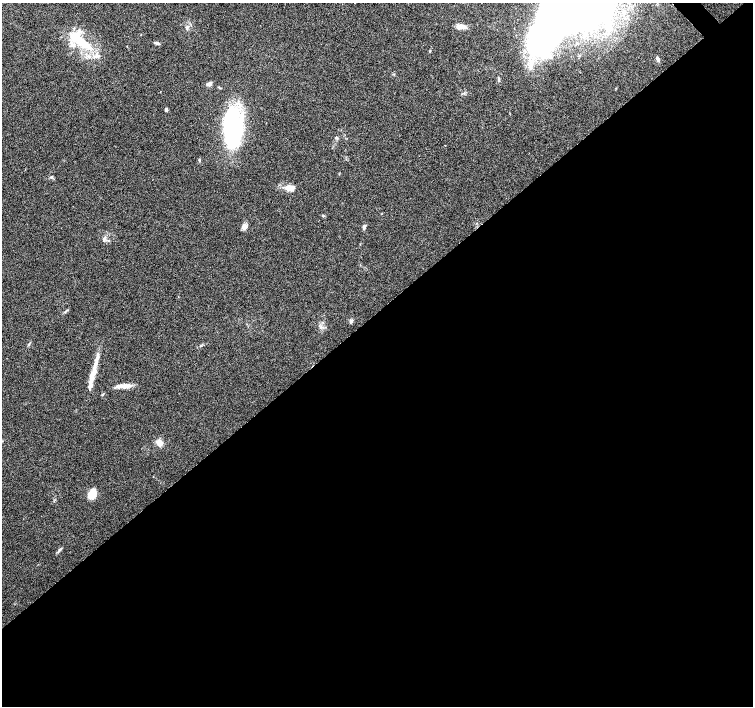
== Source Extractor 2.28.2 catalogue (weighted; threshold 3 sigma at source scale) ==
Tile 15 of 4 x 4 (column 3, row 4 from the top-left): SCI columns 3007-4508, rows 145-1551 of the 6015 x 5983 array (HDU 1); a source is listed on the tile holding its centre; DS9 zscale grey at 2 x 2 block average (1 PNG px = mean of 2 x 2 image px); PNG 755 x 708 px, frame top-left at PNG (2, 3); no overlay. Shown black and unused: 56% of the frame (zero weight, under 4 of 7 exposures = <1% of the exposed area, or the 3 px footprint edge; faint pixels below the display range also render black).
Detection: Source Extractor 2.28.2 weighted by HDU 2 'WHT'; one run over the whole footprint, this tile lists its part. Background 0.0919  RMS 0.0039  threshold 0.0158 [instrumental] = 3 sigma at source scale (4.09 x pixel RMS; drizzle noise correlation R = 1.36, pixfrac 0.8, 0.0396/0.0396 arcsec/px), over >= 5 px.
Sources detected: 29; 2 inside a brighter object's white glare — not listed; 3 inside a brighter listed object's ellipse — not listed separately; the other 24 listed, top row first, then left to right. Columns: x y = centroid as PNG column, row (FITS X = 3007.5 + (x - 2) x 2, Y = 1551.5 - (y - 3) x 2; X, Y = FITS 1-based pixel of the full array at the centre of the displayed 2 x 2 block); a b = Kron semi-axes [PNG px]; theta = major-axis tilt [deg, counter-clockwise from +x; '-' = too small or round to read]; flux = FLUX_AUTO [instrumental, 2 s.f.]
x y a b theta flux
461 26 13 5 -8 4.9
187 27 6 4 67 2.1
548 29 57 28 67 370
82 43 31 11 -36 31
157 43 7 3 -19 1.7
430 51 3 3 - 0.52
658 59 5 4 - 1.8
209 84 6 4 26 3.3
166 110 3 3 - 2
232 126 32 13 -89 170
336 137 4 2 - 0.85
445 145 2 2 - 0.27
51 177 4 3 - 1
289 188 13 8 -18 7.2
244 226 7 5 19 3.9
364 227 6 3 67 2
104 238 5 3 - 1.3
351 321 5 4 - 1.7
93 373 23 6 67 10
125 386 16 6 11 6.4
102 394 4 2 - 0.71
160 443 7 6 - 5.6
92 494 11 7 57 12
60 549 5 2 - 1.1
Isophote crosses this tile's border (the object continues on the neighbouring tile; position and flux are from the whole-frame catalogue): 1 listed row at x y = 548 29
Diffuse or blended objects may show on this block-average render without a row.